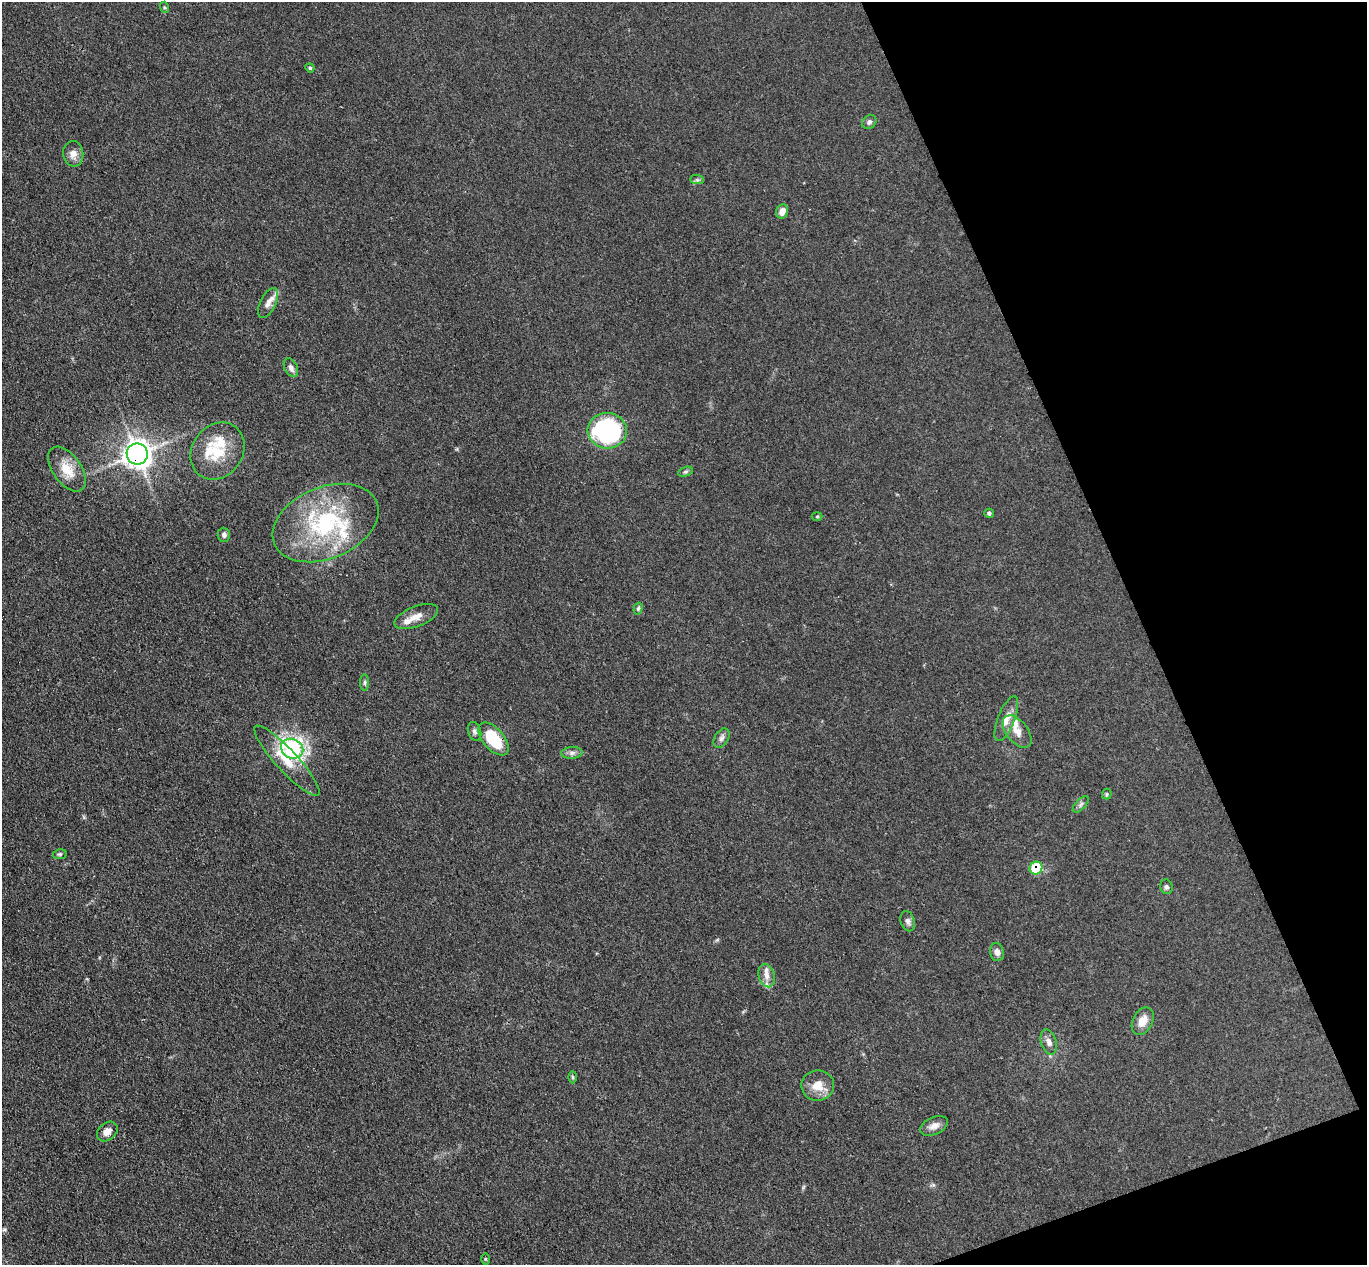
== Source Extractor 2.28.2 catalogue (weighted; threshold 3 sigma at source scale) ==
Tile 12 of 4 x 4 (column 4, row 3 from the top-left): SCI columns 4150-5514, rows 1437-2699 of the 5571 x 5525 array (HDU 1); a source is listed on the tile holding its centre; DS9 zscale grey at full resolution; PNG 1369 x 1267 px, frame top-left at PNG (2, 2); each listed source drawn as its Kron ellipse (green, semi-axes under 4 px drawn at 4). Shown black and unused: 18% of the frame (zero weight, under 3 of 4 exposures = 5% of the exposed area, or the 3 px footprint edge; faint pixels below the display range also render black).
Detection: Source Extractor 2.28.2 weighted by HDU 2 'WHT'; one run over the whole footprint, this tile lists its part. Background 0.0885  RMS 0.0071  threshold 0.0318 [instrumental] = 3 sigma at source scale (4.5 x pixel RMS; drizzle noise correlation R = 1.50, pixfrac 1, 0.05/0.05 arcsec/px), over >= 5 px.
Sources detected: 51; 8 inside a brighter listed object's ellipse — not listed separately; the other 43 listed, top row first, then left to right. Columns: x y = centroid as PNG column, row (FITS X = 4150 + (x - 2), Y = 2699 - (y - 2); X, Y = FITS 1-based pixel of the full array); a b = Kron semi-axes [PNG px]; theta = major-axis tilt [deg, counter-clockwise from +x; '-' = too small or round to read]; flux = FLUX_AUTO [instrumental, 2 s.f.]
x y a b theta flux
164 7 5 3 - 0.86
310 68 4 4 - 0.93
869 122 8 6 42 1.8
73 154 13 10 -83 5.8
697 180 7 4 -1 1.3
782 211 7 6 - 4.7
268 303 16 8 64 4.8
291 368 10 6 -63 2.7
607 431 19 17 -6 120
217 451 30 25 54 26
137 454 10 10 - 610
67 469 26 14 -54 15
686 472 7 4 19 1.3
989 513 5 4 - 1.2
817 516 5 3 - 0.69
325 523 55 36 22 85
224 535 7 6 - 2.1
638 609 6 4 74 1.1
416 617 23 10 21 7.3
365 683 8 4 -90 1.3
1006 719 24 8 68 7.9
475 731 10 6 -72 2.1
1017 732 19 10 -51 7.6
721 738 10 6 58 2.5
493 739 20 10 -49 32
292 749 11 9 -25 110
572 753 10 6 5 2.5
287 761 46 11 -47 18
1107 794 5 5 - 0.96
1081 804 10 5 46 1.9
60 854 7 5 11 1.2
1036 868 6 6 - 19
1166 887 7 6 - 1.7
908 921 10 7 -74 2.6
997 952 9 7 -78 3.3
767 976 12 8 -75 4.6
1143 1021 14 10 62 8.2
1049 1042 13 7 -72 3.8
573 1077 6 4 -89 1
818 1085 16 15 - 11
934 1126 15 8 24 4.7
107 1131 11 8 40 4.9
485 1259 6 4 -89 0.67
Overlapping masked pixels (flux is a lower limit): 2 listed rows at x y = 137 454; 1036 868